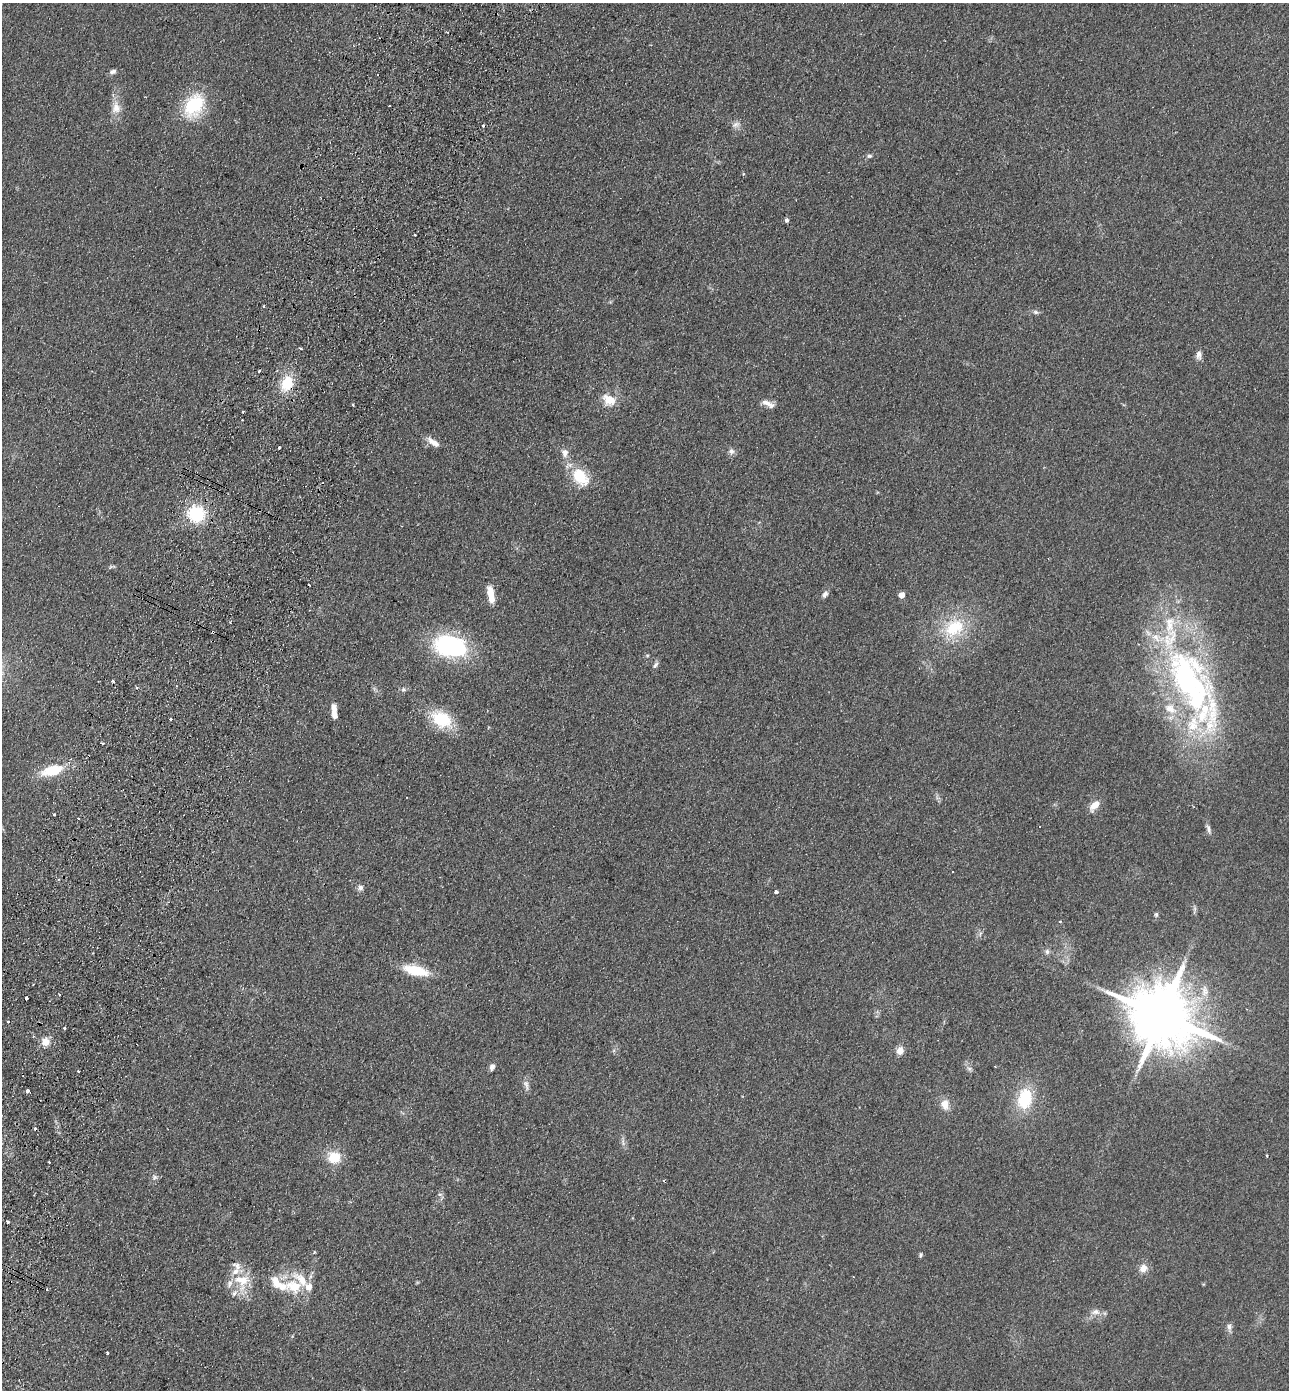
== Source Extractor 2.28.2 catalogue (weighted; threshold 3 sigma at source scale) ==
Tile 7 of 4 x 4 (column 3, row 2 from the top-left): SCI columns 2902-4188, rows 2801-4188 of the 5671 x 5601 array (HDU 1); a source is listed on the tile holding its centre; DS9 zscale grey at full resolution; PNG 1291 x 1392 px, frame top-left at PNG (2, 3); no overlay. Shown black and unused: <1% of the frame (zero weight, under 2 of 3 exposures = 3% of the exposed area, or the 3 px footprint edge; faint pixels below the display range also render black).
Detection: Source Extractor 2.28.2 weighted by HDU 2 'WHT'; one run over the whole footprint, this tile lists its part. Background 0.12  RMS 0.011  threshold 0.0478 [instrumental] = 3 sigma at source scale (4.5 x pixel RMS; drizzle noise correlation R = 1.50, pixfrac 1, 0.05/0.05 arcsec/px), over >= 5 px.
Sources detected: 101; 1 inside a brighter object's white glare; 9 cosmic-ray / hot-pixel residue — not listed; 15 inside a brighter listed object's ellipse — not listed separately; the other 76 listed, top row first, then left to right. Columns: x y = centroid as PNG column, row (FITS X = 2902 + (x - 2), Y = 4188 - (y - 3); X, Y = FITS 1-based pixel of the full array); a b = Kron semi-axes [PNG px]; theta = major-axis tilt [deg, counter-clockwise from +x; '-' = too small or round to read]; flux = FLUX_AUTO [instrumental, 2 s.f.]
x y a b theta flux
113 72 9 5 18 3.3
194 105 30 21 55 56
116 108 17 12 87 12
736 125 9 8 - 4.5
869 156 7 5 12 2.2
743 174 4 3 - 0.89
787 220 5 4 - 2.7
414 235 3 2 - 1.9
263 306 3 2 - 1.1
1036 312 8 5 -26 2.4
1199 355 12 7 90 5.1
259 371 3 3 - 6.3
287 383 20 13 70 29
609 400 16 12 -27 17
768 404 19 7 -25 7
353 405 3 2 - 2.1
243 412 3 2 - 1.4
433 442 19 7 -36 8.2
279 448 3 3 - 4.3
731 451 8 8 - 3.8
565 453 12 9 -86 6.4
580 477 22 14 -52 35
196 514 18 17 - 49
110 567 6 4 71 1.2
825 594 10 6 58 3.5
491 595 20 7 -81 17
901 595 5 4 - 12
954 628 28 21 35 49
213 632 3 3 - 1.4
450 646 35 21 -10 120
647 655 5 3 - 1.2
655 665 10 5 54 2.8
113 681 3 3 - 2.1
1187 683 95 50 -73 340
403 689 7 6 - 2.5
334 708 10 6 -83 6.1
171 719 3 3 - 3.5
441 719 20 15 -27 48
52 770 25 11 16 35
1094 805 15 8 47 11
54 814 3 3 - 2.2
78 819 3 3 - 2.5
1209 829 15 5 -73 3.9
360 887 7 7 - 3.4
776 892 4 4 - 3.5
1156 914 7 5 89 1.9
1060 921 4 4 - 1
1047 951 8 6 90 2.8
416 970 24 9 -13 37
26 998 3 3 - 4.1
1162 1016 19 16 -30 8800
8 1021 3 3 - 2.1
64 1028 3 3 - 2.5
46 1042 11 10 - 9.7
900 1050 9 8 - 8
492 1067 8 6 69 3.8
969 1069 7 6 - 2.6
78 1071 3 2 - 1.6
526 1085 15 6 -74 4.5
27 1091 4 4 - 2.6
1025 1099 22 15 80 46
945 1104 13 10 -80 10
623 1142 10 4 -86 3
1266 1155 3 2 - 1.3
334 1158 13 12 - 24
49 1162 3 2 - 1
154 1177 8 7 - 3.1
440 1194 6 4 -1 1.7
8 1222 3 3 - 5
921 1255 6 4 75 1.8
1143 1268 10 9 - 8.1
242 1281 25 23 -79 31
294 1286 26 18 -17 31
1095 1312 14 8 10 6.4
1229 1327 10 7 -76 3.8
107 1353 3 3 - 2.8
Overlapping masked pixels (flux is a lower limit): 2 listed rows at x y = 287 383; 213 632